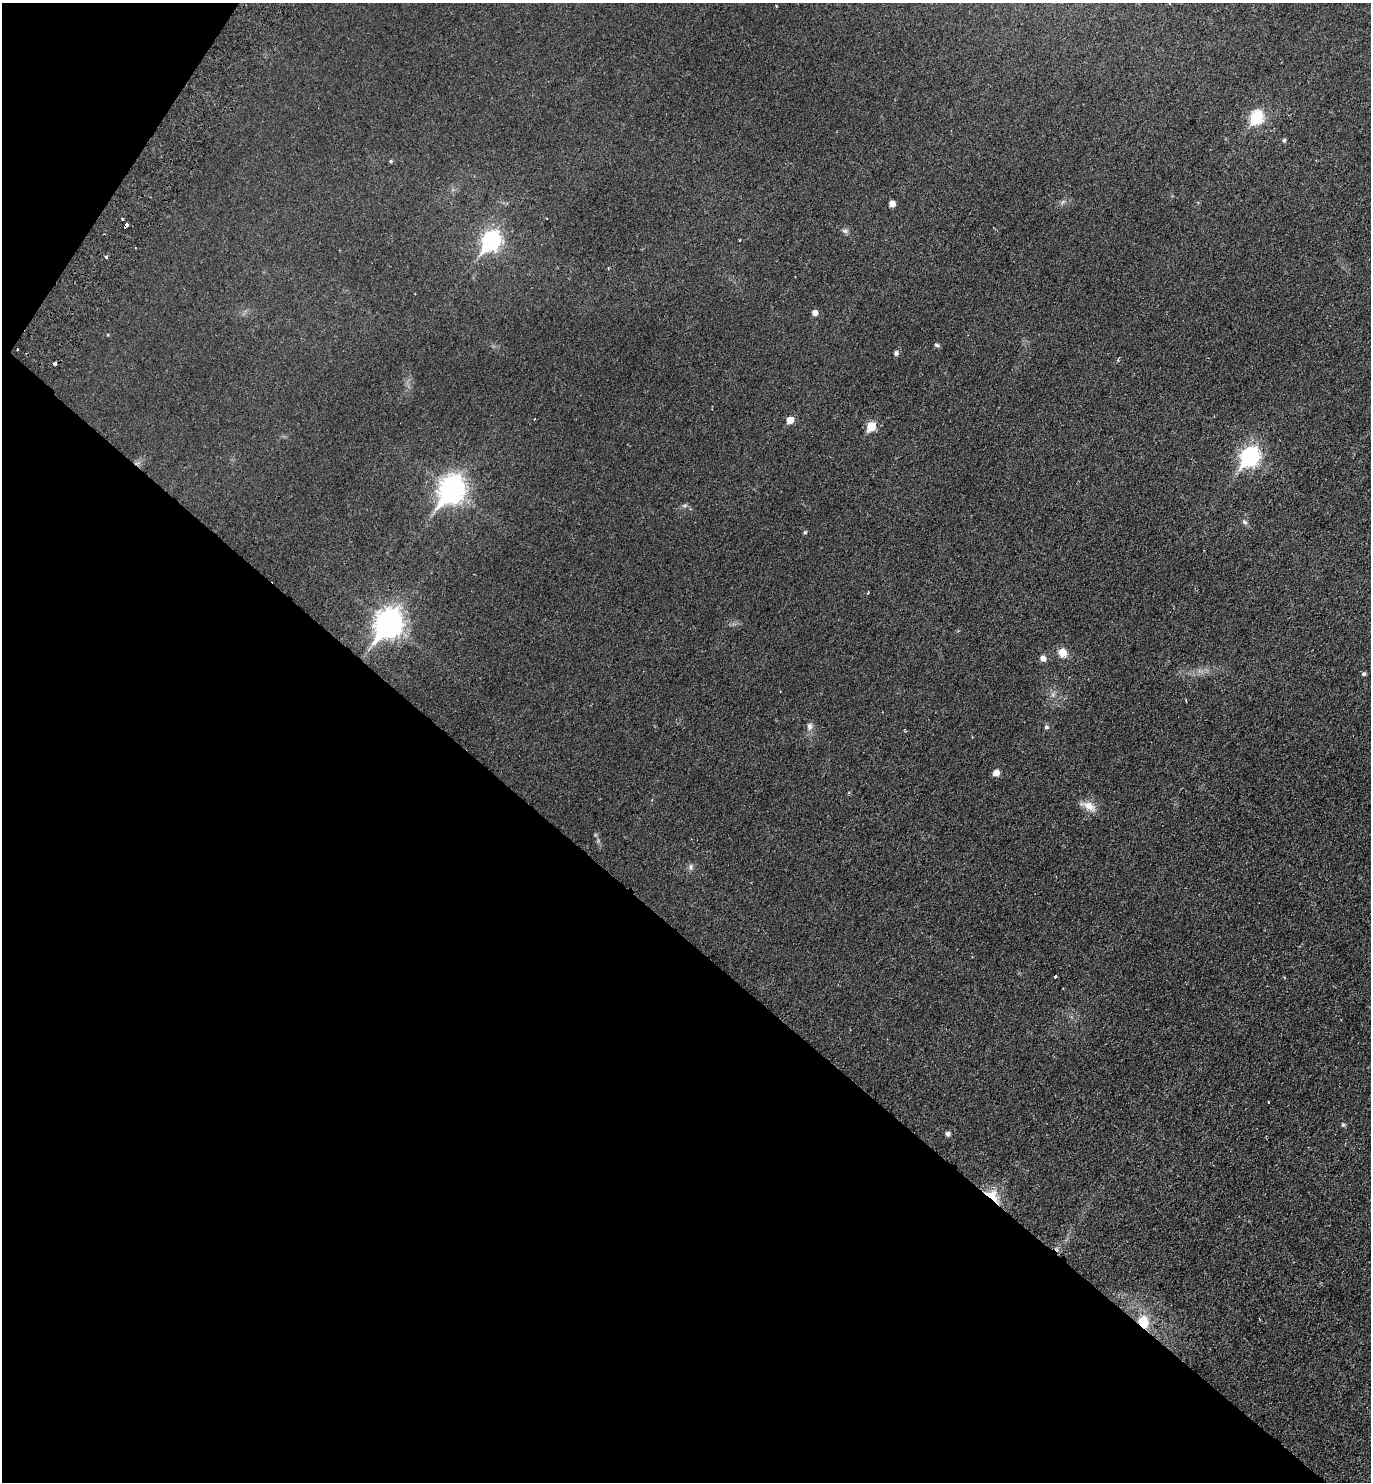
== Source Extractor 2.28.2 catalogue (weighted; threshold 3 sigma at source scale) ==
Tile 9 of 4 x 4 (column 1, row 3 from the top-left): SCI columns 345-1713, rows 1519-2998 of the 6027 x 6000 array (HDU 1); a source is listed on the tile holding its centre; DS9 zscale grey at full resolution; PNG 1373 x 1484 px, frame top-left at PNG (2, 3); no overlay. Shown black and unused: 39% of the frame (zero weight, under 2 of 3 exposures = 3% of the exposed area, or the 3 px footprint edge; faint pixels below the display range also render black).
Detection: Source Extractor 2.28.2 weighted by HDU 2 'WHT'; one run over the whole footprint, this tile lists its part. Background 0.0252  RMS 0.0045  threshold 0.0202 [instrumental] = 3 sigma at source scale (4.5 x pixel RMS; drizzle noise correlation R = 1.50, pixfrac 1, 0.05/0.05 arcsec/px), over >= 5 px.
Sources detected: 41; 4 cosmic-ray / hot-pixel residue — not listed; the other 37 listed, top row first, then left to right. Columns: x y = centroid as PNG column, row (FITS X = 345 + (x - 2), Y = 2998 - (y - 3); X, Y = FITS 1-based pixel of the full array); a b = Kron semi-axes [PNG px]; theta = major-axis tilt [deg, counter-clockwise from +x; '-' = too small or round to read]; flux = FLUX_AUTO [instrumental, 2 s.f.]
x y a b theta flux
1256 117 8 6 61 41
1284 140 5 4 - 0.74
391 161 5 4 - 0.57
892 204 5 5 - 3.4
122 219 3 2 - 0.57
126 225 5 3 - 3.9
845 231 8 6 -14 1.2
740 240 3 2 - 0.42
491 241 10 8 54 140
106 257 3 3 - 2.4
815 313 5 5 - 2.7
936 345 6 5 - 0.86
896 353 5 5 - 1.3
790 420 6 5 - 5.7
871 426 6 5 - 13
1249 456 9 8 - 150
451 490 11 9 55 390
685 505 6 4 19 0.8
1245 522 7 6 - 1
805 532 5 5 - 0.65
868 592 3 2 - 0.63
389 624 12 9 55 430
1062 652 9 8 - 4.8
1043 658 6 5 - 3
1364 674 5 5 - 0.88
1053 695 7 4 -72 0.98
1186 701 3 2 - 0.47
810 726 11 8 79 1.9
1046 727 6 5 - 0.86
996 773 6 6 - 3.6
1089 806 22 9 -26 4.7
691 867 9 6 76 1.3
1055 977 4 3 - 0.5
1343 1125 5 4 - 0.83
947 1134 5 5 - 1.4
992 1195 19 10 -39 9.9
1143 1322 16 13 -68 9.4
Overlapping masked pixels (flux is a lower limit): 3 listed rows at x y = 126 225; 992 1195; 1143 1322